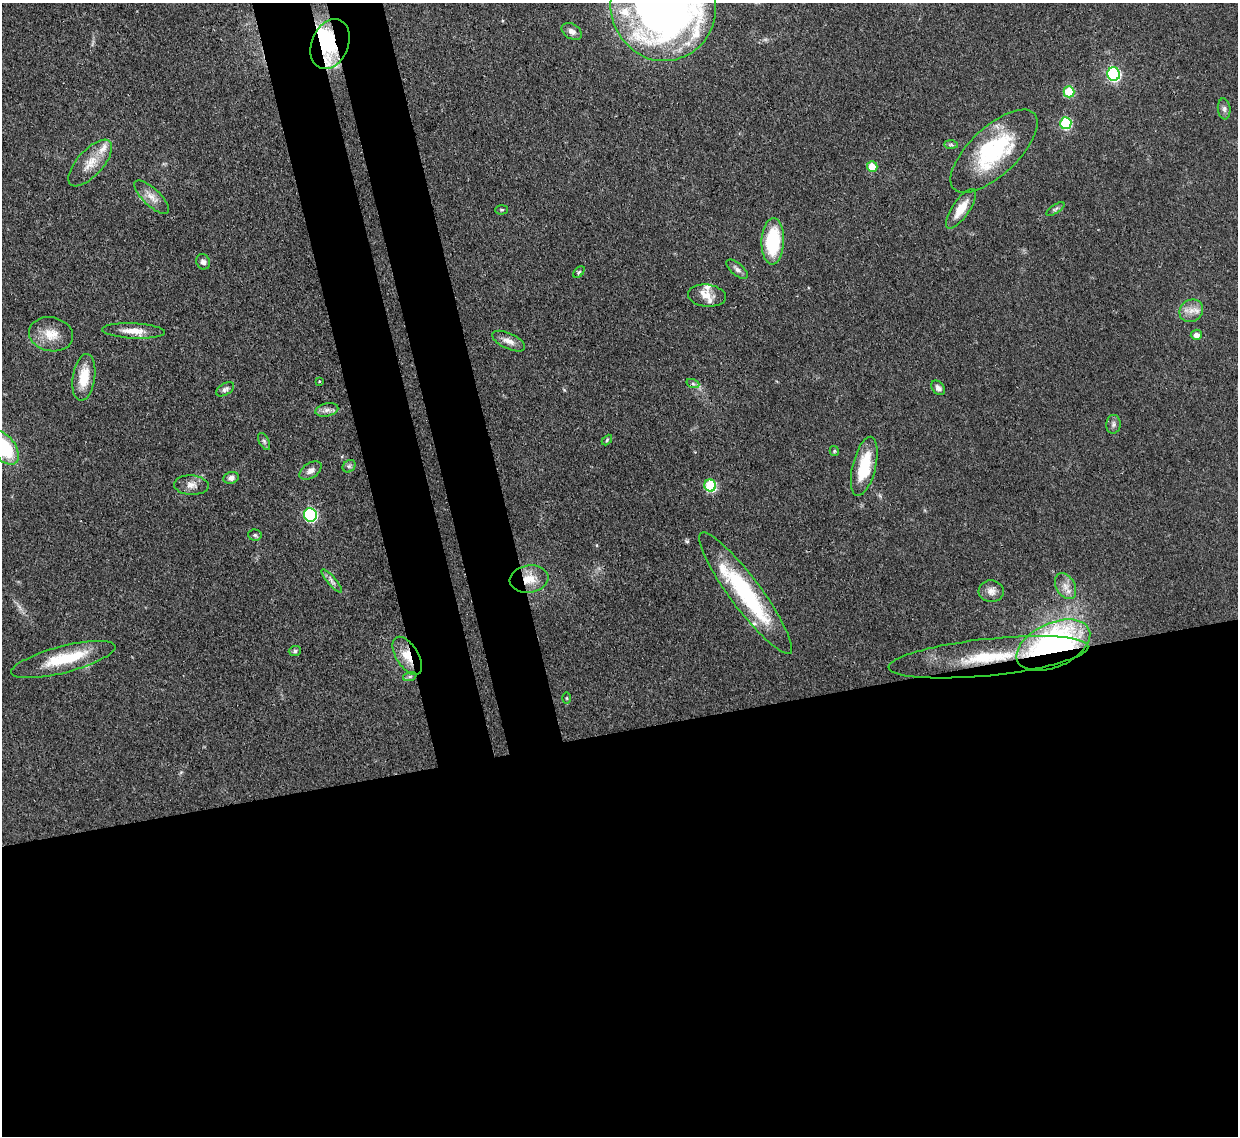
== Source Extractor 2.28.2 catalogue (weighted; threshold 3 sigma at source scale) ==
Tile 15 of 4 x 4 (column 3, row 4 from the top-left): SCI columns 2554-3789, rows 220-1353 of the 5109 x 5092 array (HDU 1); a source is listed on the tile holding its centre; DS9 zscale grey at full resolution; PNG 1240 x 1138 px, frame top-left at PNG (2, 3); each listed source drawn as its Kron ellipse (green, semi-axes under 4 px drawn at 4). Shown black and unused: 42% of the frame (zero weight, under 3 of 4 exposures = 9% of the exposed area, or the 3 px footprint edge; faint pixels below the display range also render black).
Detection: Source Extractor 2.28.2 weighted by HDU 2 'WHT'; one run over the whole footprint, this tile lists its part. Background 0.114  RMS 0.0048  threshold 0.0217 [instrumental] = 3 sigma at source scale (4.5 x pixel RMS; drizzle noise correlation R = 1.50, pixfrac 1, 0.05/0.05 arcsec/px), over >= 5 px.
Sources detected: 67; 3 inside a brighter object's white glare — neither listed nor drawn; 8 inside a brighter listed object's ellipse — not listed separately; the other 56 listed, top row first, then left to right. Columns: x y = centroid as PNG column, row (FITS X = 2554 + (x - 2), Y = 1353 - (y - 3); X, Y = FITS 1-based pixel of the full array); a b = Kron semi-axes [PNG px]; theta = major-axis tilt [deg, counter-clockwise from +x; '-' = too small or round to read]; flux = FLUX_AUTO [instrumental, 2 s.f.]
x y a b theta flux
663 5 55 53 -80 420
572 31 11 7 -32 2.4
330 44 26 18 67 20
1114 74 7 6 - 79
1069 92 5 5 - 22
1224 109 10 6 -83 1.6
1066 123 6 5 - 42
951 145 7 4 -1 0.96
994 151 55 24 43 46
90 163 29 13 48 9
872 167 5 5 - 10
152 197 22 8 -43 4.7
961 209 23 8 55 8.3
1055 209 10 4 34 1.2
502 210 6 4 2 0.8
773 241 23 11 88 32
203 262 8 6 -62 1.9
737 269 13 6 -41 1.9
579 272 7 4 45 0.75
707 296 19 11 -6 5.4
1191 311 12 11 - 4.7
134 331 31 7 -3 6.5
51 334 22 17 -11 8.8
1196 335 5 5 - 2.9
509 341 18 8 -25 3.7
84 377 23 11 81 11
319 381 3 2 - 0.58
693 384 6 4 -19 0.92
938 388 8 5 -48 2.1
225 389 10 5 30 1.5
327 410 11 6 12 2.3
1113 424 9 7 85 1.6
607 440 6 3 47 0.63
264 441 9 5 -63 1
4 448 19 11 -53 32
834 451 5 4 - 0.62
349 466 7 5 42 1.2
864 466 30 11 76 21
310 471 12 7 34 3
231 478 7 6 - 2
191 485 17 10 -3 3.8
710 485 6 5 - 35
311 515 7 6 - 66
255 535 7 5 -3 0.98
529 579 19 13 8 9.2
332 581 15 4 -50 2
1065 586 14 9 -60 4.2
991 591 12 11 - 3.2
746 593 75 15 -53 54
1053 645 39 22 24 140
295 651 6 5 - 0.94
407 656 21 11 -58 8.8
988 657 100 18 6 47
63 659 54 13 14 22
410 676 7 4 19 1
567 698 6 4 -89 0.56
Overlapping masked pixels (flux is a lower limit): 5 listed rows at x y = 330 44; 529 579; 1053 645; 407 656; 988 657
Isophote crosses this tile's border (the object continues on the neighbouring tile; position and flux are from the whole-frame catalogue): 2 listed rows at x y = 663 5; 4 448